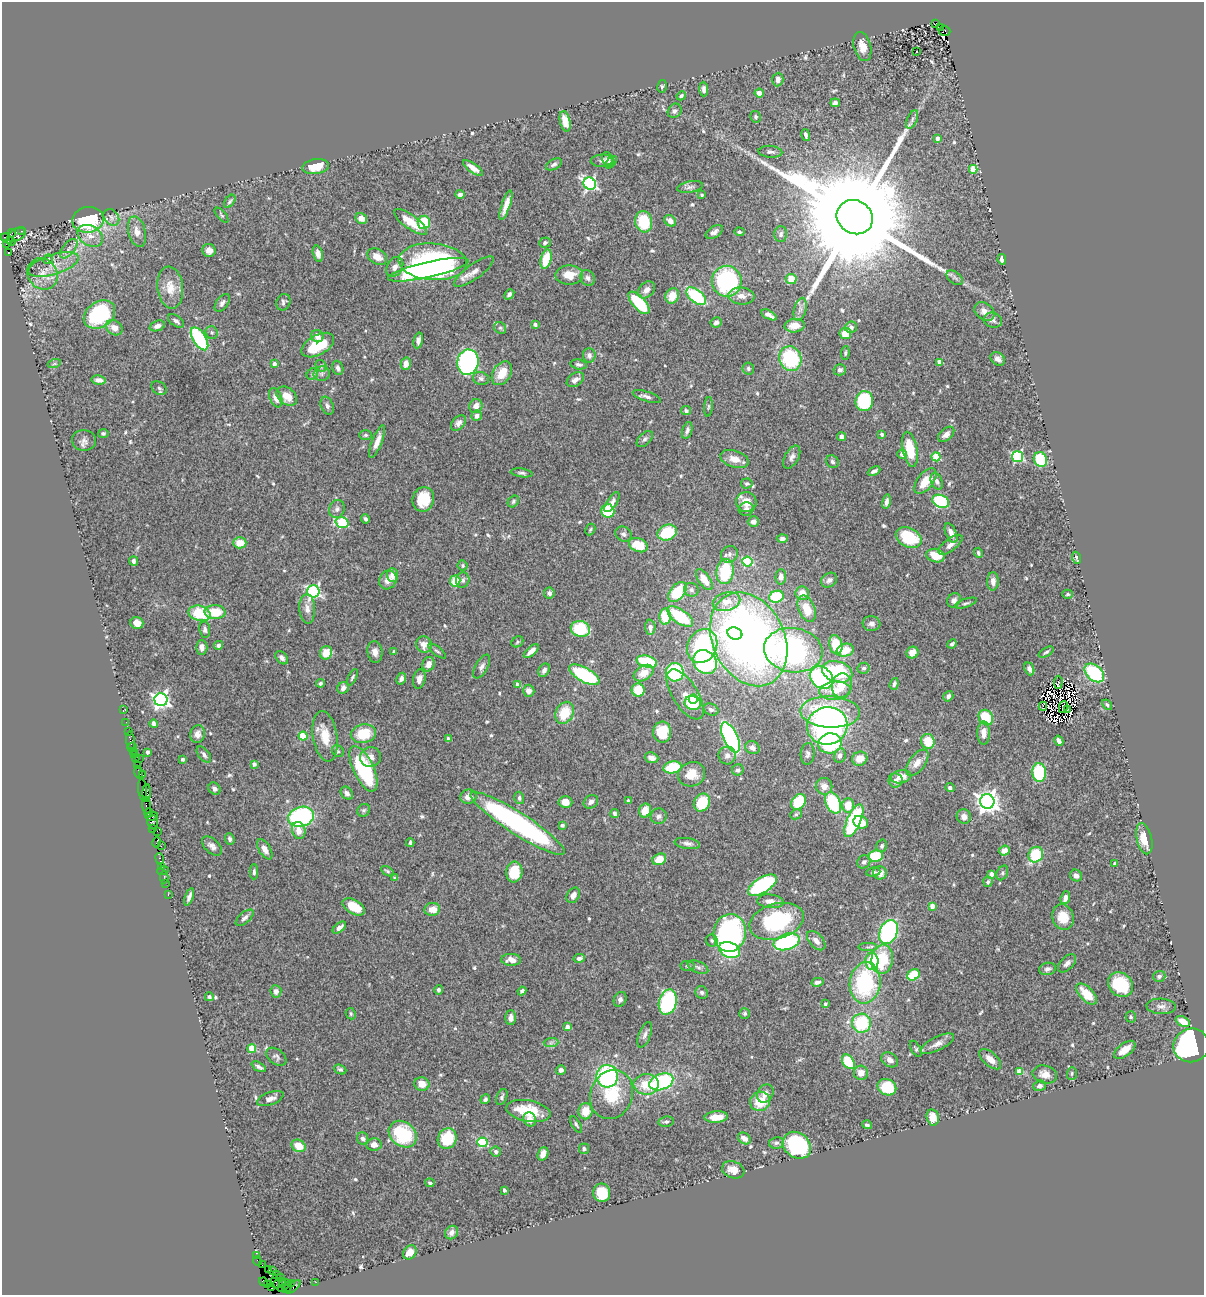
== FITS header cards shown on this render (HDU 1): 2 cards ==
NAXIS1  =                 1202
NAXIS2  =                 1293

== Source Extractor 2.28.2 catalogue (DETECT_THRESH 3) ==
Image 1202 x 1293 px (HDU 1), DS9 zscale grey, 1 PNG px = 1 image px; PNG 1206 x 1297 px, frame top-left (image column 1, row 1293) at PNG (2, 2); each listed source drawn as its Kron ellipse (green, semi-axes under 4 px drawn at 4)
Background 1.81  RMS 0.043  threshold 0.128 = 3 sigma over >= 5 px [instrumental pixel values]
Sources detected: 620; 9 with non-positive FLUX_AUTO (blend fragments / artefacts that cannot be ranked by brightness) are neither listed nor drawn; of the other 611, the 500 brightest by FLUX_AUTO listed and drawn (111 fainter detections omitted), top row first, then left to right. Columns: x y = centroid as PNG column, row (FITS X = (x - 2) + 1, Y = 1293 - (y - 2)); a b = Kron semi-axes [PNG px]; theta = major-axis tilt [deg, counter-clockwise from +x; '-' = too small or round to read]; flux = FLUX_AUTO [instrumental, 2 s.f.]
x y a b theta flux
936 23 4 2 - 82
941 27 2 2 - 72
945 31 6 5 - 320
862 47 15 8 -75 30
917 51 3 3 - 18
778 79 7 5 86 14
662 86 6 5 - 4.7
704 89 7 4 -88 8.9
759 93 4 4 - 19
681 96 5 4 - 5.5
835 103 4 4 - 8
675 111 7 6 - 9
755 117 6 5 - 6.5
912 119 9 5 65 8.6
565 121 10 5 -77 30
806 135 6 3 -77 8
937 138 4 4 - 15
770 152 12 6 -5 10
608 159 8 5 -66 14
602 161 11 6 4 9.5
611 162 7 4 52 5.3
554 164 8 5 29 8.7
315 167 13 7 8 55
473 168 12 4 -35 23
973 169 4 4 - 73
590 184 6 6 - 650
690 187 13 5 11 11
460 194 4 3 - 8.7
702 195 3 3 - 6.2
230 201 7 4 54 6
506 205 15 4 72 29
222 215 9 4 -49 5
111 217 9 7 -54 11
855 217 19 16 -32 140000
361 218 6 5 - 20
88 220 16 13 9 230
670 221 6 5 - 19
411 222 20 7 -37 57
424 222 6 6 - 110
644 222 11 8 -81 120
22 231 3 2 - 50
137 232 16 8 -76 23
714 232 9 5 33 11
739 232 5 4 - 5
12 233 4 2 - 140
781 234 8 6 88 9.2
17 235 10 6 29 470
90 236 14 10 -31 28
7 238 6 3 -34 320
11 242 4 2 - 41
545 243 6 5 - 6.1
6 244 4 3 - 26
69 249 11 6 50 12
209 250 6 6 - 17
8 253 4 3 - 920
318 254 8 5 -76 15
377 257 11 7 -31 30
48 259 5 4 - 5.8
546 259 10 5 75 79
1002 259 5 4 - 12
433 262 34 18 -4 740
54 264 26 10 18 48
395 267 10 7 61 15
428 270 41 7 13 360
474 272 24 7 36 24
42 274 16 14 -52 43
569 275 14 9 0 41
587 278 8 7 - 11
955 278 9 6 -36 7.4
791 279 5 5 - 45
727 281 15 14 - 350
170 288 21 13 -83 51
646 290 10 7 43 17
509 294 5 4 - 9.7
672 296 8 6 65 45
696 296 11 6 -38 190
741 296 13 8 -6 23
283 302 8 6 66 8.2
222 303 10 6 53 11
639 303 14 6 -47 160
800 309 12 6 75 13
984 311 11 8 -36 20
99 315 17 12 35 240
769 315 8 4 -28 14
993 320 9 7 -19 10
176 321 9 5 -34 9.4
716 322 5 5 - 8.4
535 324 4 3 - 9.7
157 326 8 5 20 14
795 326 10 6 6 35
851 327 6 5 - 9.5
114 328 9 7 -36 23
500 328 6 5 - 5.5
212 332 6 6 - 6.6
845 334 6 5 - 47
317 336 6 5 - 15
199 339 13 6 -58 270
418 340 8 4 78 14
318 345 18 9 29 95
845 353 7 4 85 4.6
589 355 7 6 - 12
790 359 12 11 - 220
998 359 8 6 -38 12
468 362 13 10 81 670
940 362 4 4 - 38
54 364 6 4 18 5
274 364 3 3 - 13
406 364 6 5 - 23
579 364 8 5 -8 8.1
321 366 6 5 - 5.3
338 368 7 5 -71 11
748 368 6 5 - 6.2
840 370 6 5 - 9.2
502 373 13 8 58 48
312 374 6 5 - 5.4
322 374 8 7 - 9.4
481 378 8 6 -17 8.1
98 380 7 4 -10 16
575 380 9 6 34 16
159 388 8 6 -33 6.3
287 396 11 8 -39 37
647 397 15 5 -18 12
276 398 10 6 -68 21
864 401 10 9 - 220
327 406 9 6 -67 9.5
476 406 7 6 - 23
708 407 10 4 85 4.9
686 411 5 4 - 6.3
477 416 5 5 - 15
458 423 9 6 50 12
687 430 9 4 73 8.7
103 433 5 4 - 5.3
882 434 4 3 - 9.1
946 434 9 6 41 15
366 435 6 5 - 5.2
841 437 4 4 - 13
645 439 10 6 45 8
84 440 12 10 -3 15
377 442 17 5 68 22
910 449 18 7 -79 90
902 454 4 4 - 10
792 457 12 7 62 14
936 457 4 4 - 120
1018 457 5 5 - 320
735 459 15 8 -17 31
1040 459 7 6 - 140
832 462 7 6 - 7.4
874 471 7 3 26 8.7
522 473 11 4 -8 7.1
925 481 15 8 52 55
937 481 9 5 -68 9.4
747 483 6 5 - 6
423 499 12 10 74 77
513 501 6 5 - 5.5
941 501 9 6 -22 230
612 502 11 5 57 15
746 502 10 10 - 37
887 502 7 4 80 13
337 509 9 7 66 11
746 509 7 6 - 11
608 511 7 6 - 120
365 519 4 4 - 7
753 522 5 5 - 13
342 523 6 5 - 250
590 530 6 4 60 4.7
667 533 10 7 22 140
951 533 10 5 -66 17
623 534 8 7 - 9.8
909 537 13 9 -26 120
782 539 5 4 - 10
240 543 6 5 - 43
638 545 10 6 -23 77
950 545 14 6 37 18
978 553 5 4 - 5
729 554 9 8 - 11
935 556 9 6 -14 57
1077 558 6 3 -69 5.9
134 561 4 3 - 8
747 562 5 5 - 200
463 565 5 5 - 5
725 572 13 8 80 140
392 575 7 5 -88 21
781 577 7 5 87 13
388 580 9 8 - 21
463 580 8 6 76 9.4
704 580 12 5 -55 39
829 580 8 6 35 11
455 581 5 5 - 53
993 581 9 6 88 15
691 590 7 6 - 9.5
313 591 6 6 - 550
677 592 11 7 50 160
549 593 5 5 - 11
802 593 7 6 - 33
1068 594 5 4 - 4.6
776 597 7 6 - 140
954 600 7 6 - 9.8
726 602 14 9 15 41
966 603 11 3 19 5.8
307 609 15 8 -87 22
807 609 14 8 -68 46
215 612 10 7 -1 81
199 613 11 7 -13 120
665 617 8 5 85 82
680 617 15 7 -35 150
137 623 6 5 - 23
871 624 9 7 -6 14
650 627 7 5 -88 11
580 629 9 8 - 130
205 630 8 5 -81 7.8
735 633 7 6 - 67
749 639 49 36 -65 1900
517 642 6 5 - 4.7
424 644 8 8 - 24
952 644 5 3 - 5.6
219 645 4 4 - 9.9
836 645 10 6 -79 83
702 646 17 14 63 360
202 647 7 5 89 18
793 650 29 22 -9 680
845 650 9 6 14 54
437 651 11 3 -38 5.7
531 651 9 4 42 20
375 652 11 7 -82 19
394 652 3 3 - 9.3
1046 652 8 4 30 5.4
326 653 7 6 - 50
912 653 6 5 - 27
282 658 7 5 -49 10
647 662 10 5 -15 180
705 662 13 11 -47 450
428 664 7 6 - 20
482 667 13 6 60 12
864 668 6 5 - 6.1
1029 669 7 4 -68 12
544 670 7 5 61 11
675 672 9 9 - 250
837 672 15 10 -16 200
644 673 11 7 32 32
1094 673 11 7 -41 210
584 675 17 7 -29 290
352 677 9 3 63 4.9
821 677 12 10 -41 460
401 679 6 4 62 10
419 679 10 6 78 15
1058 682 6 2 87 15
321 683 4 4 - 5.4
894 684 6 4 72 7.1
518 685 4 4 - 37
842 685 12 10 76 51
343 688 6 5 - 12
638 690 6 6 - 64
529 691 6 5 - 19
835 691 16 9 5 49
685 694 28 12 -58 46
948 696 5 4 - 8.2
693 699 5 4 - 55
161 700 6 6 - 1100
693 703 8 7 - 110
1107 705 6 4 -43 5.6
1043 706 4 2 - 4.6
1063 707 6 2 76 4.9
711 709 8 5 -24 9.8
1067 709 4 2 - 5.3
123 710 3 2 - 21
830 712 30 15 -3 180
565 713 11 8 64 77
986 718 8 6 -55 98
126 722 2 2 - 40
154 724 4 4 - 11
827 726 20 18 13 840
128 731 4 3 - 170
662 732 10 9 - 88
984 733 11 6 -90 24
197 734 9 7 76 18
363 734 13 9 11 89
303 736 4 4 - 120
325 736 25 12 -81 61
730 737 16 7 -65 470
448 739 4 3 - 5.7
928 741 7 6 - 58
1059 741 5 4 - 14
131 742 10 4 -86 210
830 743 12 10 13 220
132 746 3 3 - 90
752 748 7 6 - 12
133 751 2 2 - 63
338 751 6 5 - 5.2
148 752 3 3 - 13
808 754 11 7 86 10
134 755 4 3 - 150
204 755 9 5 -52 9.8
727 755 9 8 - 15
840 755 7 6 - 12
370 757 10 10 - 22
135 758 3 2 - 120
139 758 2 2 - 76
652 758 7 5 -19 17
183 759 3 3 - 6.1
860 759 8 7 - 35
917 763 15 8 53 26
254 764 4 3 - 11
137 766 3 2 - 120
672 767 9 6 12 120
363 769 25 10 -65 300
738 770 6 5 - 8.4
139 772 6 3 -75 300
1039 773 9 7 -84 200
692 774 13 12 - 48
142 775 3 3 - 110
901 777 10 6 11 30
896 780 7 7 - 12
824 786 8 8 - 21
950 788 5 4 - 5.6
214 789 7 5 -48 10
143 790 11 3 -83 400
147 793 9 3 89 330
347 793 7 5 -48 13
468 797 8 7 - 19
519 798 6 4 -75 6.9
628 801 3 3 - 5.1
987 801 7 7 - 2200
565 802 7 6 - 27
591 802 7 6 - 11
798 802 8 6 54 110
702 803 9 7 59 120
833 803 11 7 -64 230
147 805 9 4 -86 470
848 805 7 6 - 51
364 810 7 6 - 6.3
645 811 7 6 - 42
149 813 4 3 - 270
615 814 4 3 - 9.5
796 814 6 5 - 5
152 816 6 3 12 360
659 816 8 7 - 10
301 817 13 10 17 390
964 817 7 7 - 17
854 821 18 6 66 280
152 822 7 5 -77 420
861 822 7 6 - 43
518 823 55 11 -33 610
562 825 4 3 - 5.6
153 828 4 3 - 31
299 830 9 6 -74 24
157 831 2 2 - 16
230 839 6 4 -69 8
1144 839 16 7 -77 51
157 842 5 3 - 120
410 843 4 3 - 5.1
687 843 13 5 -8 12
161 846 3 2 - 39
212 846 12 7 -43 14
882 846 6 5 - 6.2
265 849 11 5 -59 16
1004 851 5 5 - 20
1036 855 8 7 - 160
875 856 7 5 6 110
160 859 6 3 -69 120
659 859 7 5 26 45
864 862 7 6 - 7.4
1115 864 3 3 - 7.5
161 866 3 3 - 150
163 871 6 3 17 110
387 871 7 4 -33 4.9
254 872 7 4 90 6.5
514 872 10 8 84 81
873 872 7 4 7 5.6
880 873 7 6 - 24
1002 873 8 5 62 6.5
991 874 4 4 - 25
1076 876 6 5 - 12
164 877 6 2 90 83
395 878 4 3 - 6.4
988 882 5 4 - 6.1
165 883 2 2 - 60
762 885 16 7 32 320
168 895 3 2 - 39
573 895 8 6 54 16
189 897 9 4 71 12
1065 898 6 4 69 18
770 901 13 7 -5 23
932 906 4 4 - 35
354 907 12 7 -30 64
432 909 8 6 8 31
1063 917 13 10 -72 49
245 918 11 5 41 11
777 921 28 17 16 280
339 928 8 4 39 13
888 932 12 8 65 420
730 933 19 16 80 630
712 940 6 6 - 5.6
816 941 11 6 -48 18
786 942 13 8 17 330
868 947 9 4 0 6.6
729 950 11 7 -23 250
579 958 6 4 11 11
882 959 15 10 84 120
511 960 10 6 -2 25
872 961 8 6 -88 110
1067 963 11 6 46 13
688 966 7 5 -6 6.1
698 967 11 5 -23 9.7
1047 969 8 6 12 11
913 975 6 5 - 100
1159 976 6 5 - 7.5
817 982 6 4 12 9.3
865 983 21 15 83 290
1120 985 13 11 -42 130
439 990 4 4 - 7.5
276 991 6 5 - 11
522 991 4 3 - 7.1
702 992 6 6 - 7.8
1087 994 13 6 -45 61
209 997 4 3 - 5.2
620 999 8 6 66 10
668 1002 13 8 74 340
825 1004 3 3 - 5.7
1161 1006 15 8 -3 14
745 1013 5 5 - 4.9
351 1014 6 4 -63 4.9
1131 1017 6 5 - 4.7
511 1018 7 5 88 15
1183 1021 7 4 -28 40
862 1023 9 9 - 170
567 1027 4 4 - 34
645 1035 13 6 69 13
551 1043 7 4 1 6.9
937 1044 18 6 26 21
1191 1045 18 16 17 470
252 1048 4 4 - 97
916 1049 9 4 -60 5.2
1125 1050 12 6 37 35
276 1057 11 7 -36 8.9
990 1059 13 6 -41 25
890 1060 9 6 -32 15
848 1062 8 5 -58 130
259 1067 8 4 -28 8.6
340 1069 6 4 -24 7.1
561 1070 5 5 - 9
1019 1072 4 4 - 54
861 1073 7 7 - 28
1072 1073 6 5 - 4.9
1045 1074 12 9 -13 25
607 1076 11 10 - 400
661 1082 12 8 20 330
422 1084 7 6 - 30
646 1084 12 10 -1 64
1039 1086 6 5 - 8.9
887 1087 9 8 - 110
765 1093 10 7 62 20
611 1094 25 21 70 110
502 1097 8 5 65 6.7
270 1099 14 6 21 19
485 1099 5 4 - 7
760 1101 10 9 - 67
528 1111 22 10 -10 95
585 1111 8 7 - 46
716 1117 12 5 4 42
933 1117 8 6 -79 30
530 1119 7 6 - 17
666 1122 8 5 8 5.9
576 1124 9 4 -59 4.9
867 1125 5 3 - 5.6
403 1134 15 12 -40 200
363 1138 6 5 - 9.3
744 1138 7 5 -35 20
447 1139 10 9 - 110
482 1142 5 5 - 220
776 1143 7 5 11 7.9
374 1145 7 6 - 19
797 1145 15 12 -39 330
299 1146 7 6 - 50
584 1149 5 5 - 6.3
496 1151 5 5 - 10
543 1154 7 5 71 18
733 1170 11 8 -20 30
430 1183 4 3 - 5.2
504 1190 4 3 - 8.5
602 1193 9 8 - 84
451 1232 7 6 - 15
410 1252 8 6 48 34
256 1256 3 2 - 50
257 1261 4 2 - 24
262 1265 2 2 - 8.2
269 1270 2 2 - 53
272 1271 3 2 - 47
276 1274 3 2 - 62
280 1278 2 2 - 64
263 1282 4 4 - 110
275 1282 7 3 -81 250
316 1282 2 2 - 33
279 1283 7 4 25 240
285 1283 3 2 - 45
291 1284 2 2 - 6.9
267 1285 3 2 - 15
287 1287 6 2 61 200
293 1287 9 3 41 240
272 1288 3 2 - 25
282 1288 3 2 - 49
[111 fainter detections neither listed nor drawn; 9 non-positive-flux detections neither listed nor drawn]